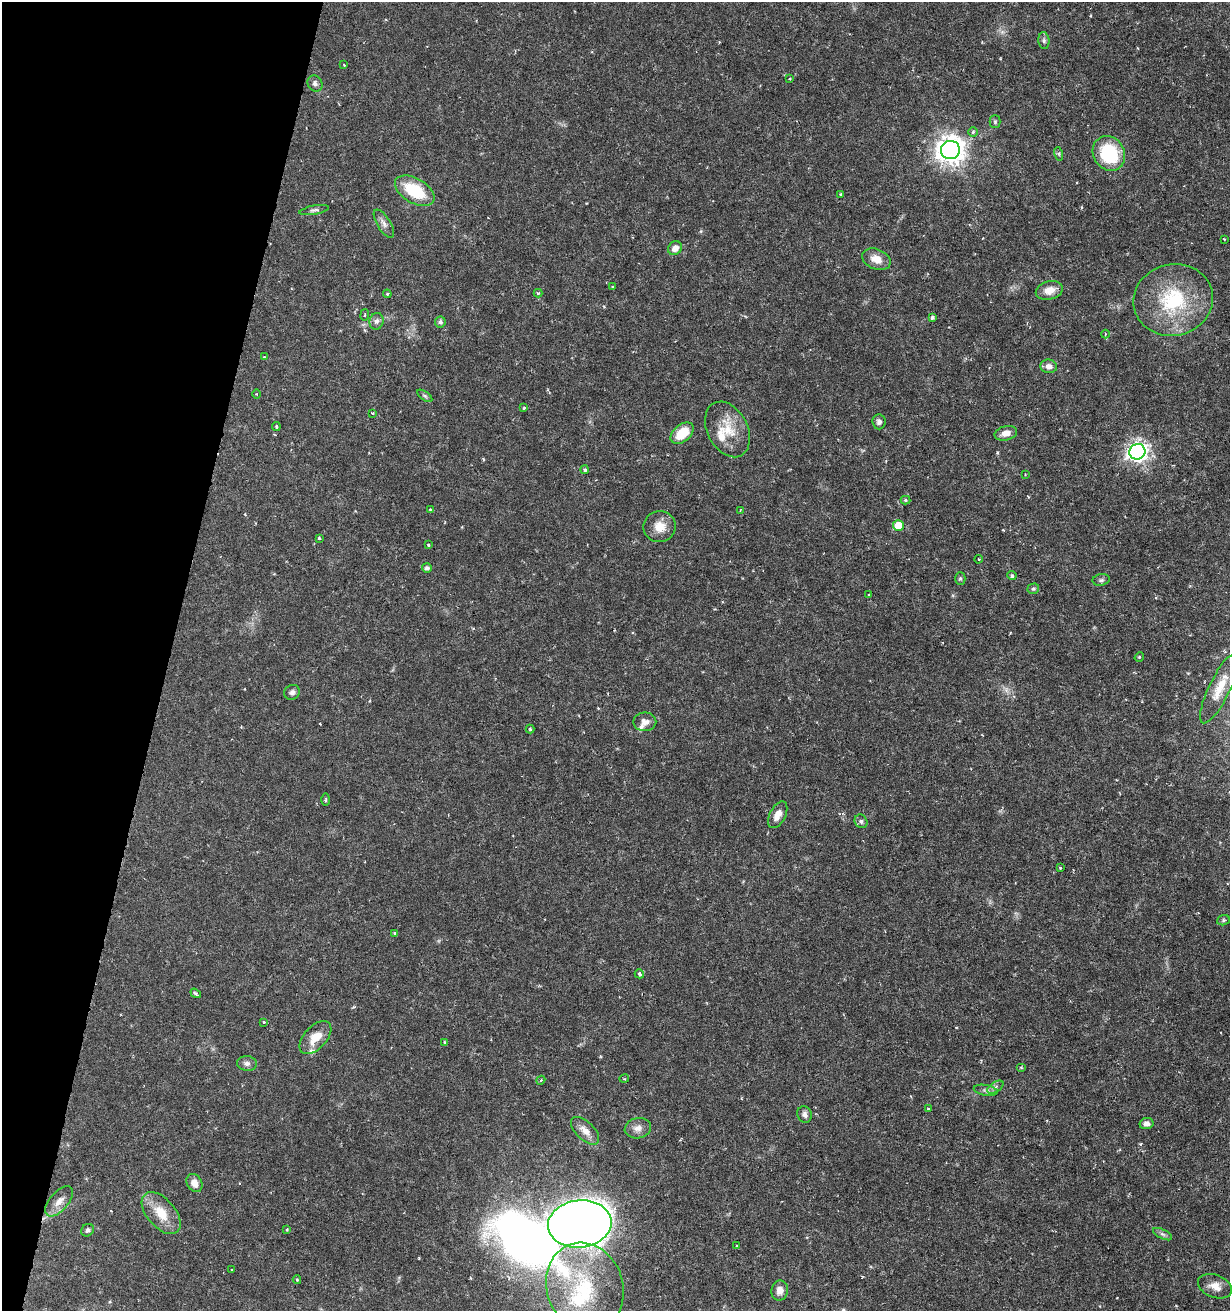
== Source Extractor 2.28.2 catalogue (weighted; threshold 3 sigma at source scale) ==
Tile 9 of 4 x 4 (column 1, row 3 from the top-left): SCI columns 368-1595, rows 1319-2627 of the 5530 x 5283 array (HDU 1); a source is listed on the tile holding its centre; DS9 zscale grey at full resolution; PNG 1232 x 1313 px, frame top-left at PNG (2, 2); each listed source drawn as its Kron ellipse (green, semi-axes under 4 px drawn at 4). Shown black and unused: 14% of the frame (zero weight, under 3 of 6 exposures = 2% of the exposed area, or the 3 px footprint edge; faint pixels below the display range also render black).
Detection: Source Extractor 2.28.2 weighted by HDU 2 'WHT'; one run over the whole footprint, this tile lists its part. Background 0.0157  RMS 0.0012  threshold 0.00481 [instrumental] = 3 sigma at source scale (4.09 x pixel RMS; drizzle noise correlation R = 1.36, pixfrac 0.8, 0.0396/0.0396 arcsec/px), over >= 5 px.
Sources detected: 99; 1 inside a brighter object's white glare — neither listed nor drawn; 4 inside a brighter listed object's ellipse — not listed separately; the other 94 listed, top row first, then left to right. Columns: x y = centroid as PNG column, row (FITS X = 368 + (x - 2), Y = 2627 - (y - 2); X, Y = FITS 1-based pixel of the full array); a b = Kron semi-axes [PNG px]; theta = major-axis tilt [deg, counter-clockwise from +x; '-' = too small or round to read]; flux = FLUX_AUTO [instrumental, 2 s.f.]
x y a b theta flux
1044 40 8 5 -84 0.25
344 65 3 3 - 0.073
790 79 3 3 - 0.11
315 83 8 7 - 0.37
995 122 6 5 - 0.17
973 132 5 5 - 0.19
950 150 9 9 - 120
1109 153 18 15 -58 6.6
1059 154 7 4 -72 0.17
415 191 22 12 -30 4.8
840 194 3 2 - 0.11
314 210 15 4 10 0.29
384 224 16 6 -58 0.55
1224 239 3 2 - 0.074
675 248 7 6 - 0.74
876 259 15 10 -22 1.2
613 287 3 3 - 0.19
1049 290 14 9 15 1.2
538 293 4 4 - 0.14
387 294 4 4 - 0.12
1173 300 40 35 14 8.6
365 315 6 3 81 0.11
932 318 4 3 - 0.52
376 321 8 7 - 0.42
440 322 5 5 - 0.3
1105 334 4 3 - 0.088
264 357 4 3 - 0.12
1049 366 8 7 - 0.54
257 394 4 3 - 0.095
425 396 8 4 -35 0.19
524 408 4 3 - 0.12
372 413 3 3 - 0.21
879 422 7 6 - 0.33
276 427 4 2 - 0.095
727 429 29 20 -62 2.9
682 433 13 8 41 2.5
1006 433 11 7 14 0.79
1137 452 8 7 - 51
585 470 4 4 - 0.19
1025 474 3 2 - 0.074
905 500 5 4 - 0.14
430 509 3 3 - 0.085
740 510 4 3 - 0.1
898 526 5 5 - 2.7
660 527 16 15 - 1.5
319 538 4 4 - 0.18
428 545 3 2 - 0.11
978 559 4 3 - 0.066
427 568 5 4 - 0.32
1012 576 4 4 - 0.26
960 578 6 5 - 0.19
1101 580 8 5 9 0.27
1033 589 6 5 - 0.16
869 594 3 2 - 0.11
1139 657 5 4 - 0.14
1220 688 38 10 64 2.3
292 692 8 7 - 0.36
645 722 11 9 0 0.64
530 729 4 4 - 0.14
326 800 6 3 89 0.13
778 815 14 8 62 0.93
861 821 7 6 - 0.27
1060 868 3 3 - 0.12
1223 920 6 5 - 0.15
395 933 3 3 - 0.25
639 974 5 4 - 0.22
196 993 6 4 -36 0.27
264 1022 3 3 - 0.12
315 1037 20 11 47 1.7
445 1042 3 3 - 0.17
247 1063 10 7 -5 0.46
1021 1067 5 4 - 0.14
624 1079 5 3 - 0.098
541 1080 4 3 - 0.1
995 1087 9 5 34 0.29
986 1090 12 5 -10 0.33
928 1109 4 3 - 0.11
805 1114 8 7 - 0.38
1146 1123 7 5 11 0.41
638 1128 13 10 11 0.73
585 1131 17 9 -44 1.1
194 1183 9 7 -60 0.83
59 1201 18 9 49 0.99
161 1213 25 14 -50 2.5
580 1224 32 23 6 140
287 1229 4 3 - 0.12
87 1230 7 6 - 0.28
1163 1234 10 4 -27 0.3
737 1246 4 3 - 0.1
232 1270 3 2 - 0.11
297 1280 4 3 - 0.15
1215 1286 18 11 -20 1.2
585 1287 45 38 -72 9.7
780 1291 10 8 80 0.74